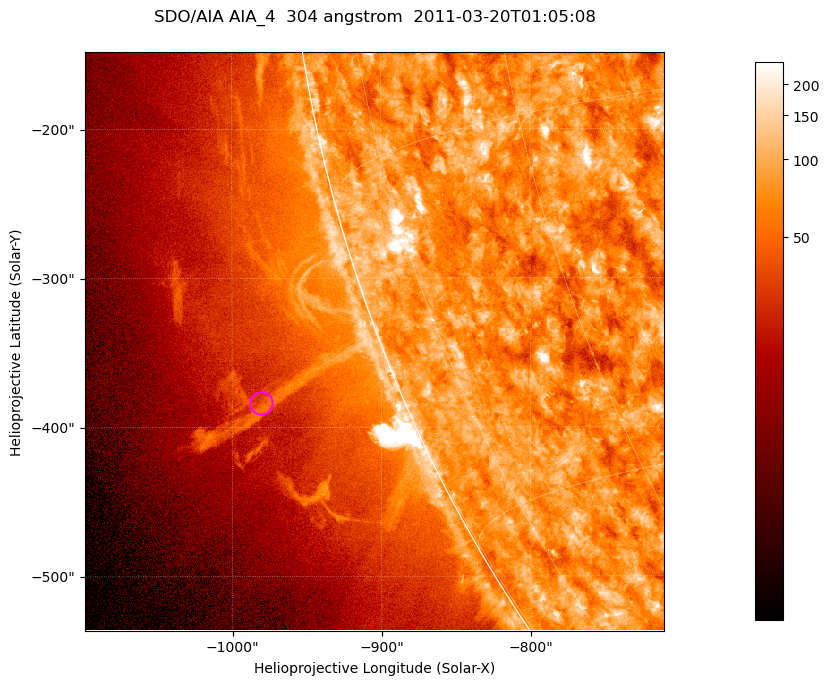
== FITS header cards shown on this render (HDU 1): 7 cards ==
TELESCOP= 'SDO/AIA '           / For AIA: SDO/AIA
INSTRUME= 'AIA_4   '           / For AIA: AIA_ATA1, AIA_ATA2, AIA_ATA3 or AIA_AT
WAVELNTH=                  304 / [angstrom] Wavelength
WAVEUNIT= 'angstrom'           / Wavelength unit: angstrom
DATE-OBS= '2011-03-20T01:05:08.127' / [ISO] Date when observation started; ISO 8
CTYPE1  = 'HPLN-TAN'           / CTYPE1; Typically HPLN
CTYPE2  = 'HPLT-TAN'           / CTYPE2; Typically HPLT

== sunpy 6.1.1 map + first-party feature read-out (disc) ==
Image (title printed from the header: SDO/AIA AIA_4  304 angstrom  2011-03-20T01:05:08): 647 x 647 px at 0.6 arcsec/px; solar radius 964 arcsec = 1606 px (partial field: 2.4% of the solar disc is inside the frame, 47% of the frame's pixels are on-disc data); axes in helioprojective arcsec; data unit not stated in the header (colour bar unlabelled)
Orientation: roll -0.132 deg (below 1 deg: not rotated)
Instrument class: DISC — disc imager (sunpy class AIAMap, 304 A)
Bright regions (active regions / flare kernels): reference = the on-disc median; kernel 5 px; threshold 5 sigma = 116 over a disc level ~75.4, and >= 1.15x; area >= 418 px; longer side >= 8 px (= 4.8 arcsec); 0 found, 0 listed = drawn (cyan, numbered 1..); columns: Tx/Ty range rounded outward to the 2 arcsec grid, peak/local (2 s.f.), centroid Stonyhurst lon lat
Off-limb structures (1.02-1.3 R_sun): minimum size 209 px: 7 found; the strongest spans PA ~110 deg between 1.02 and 1.16 R_sun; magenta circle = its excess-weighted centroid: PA ~110 deg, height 1.09 R_sun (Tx ~-980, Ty ~-384 arcsec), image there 1.6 x the reference